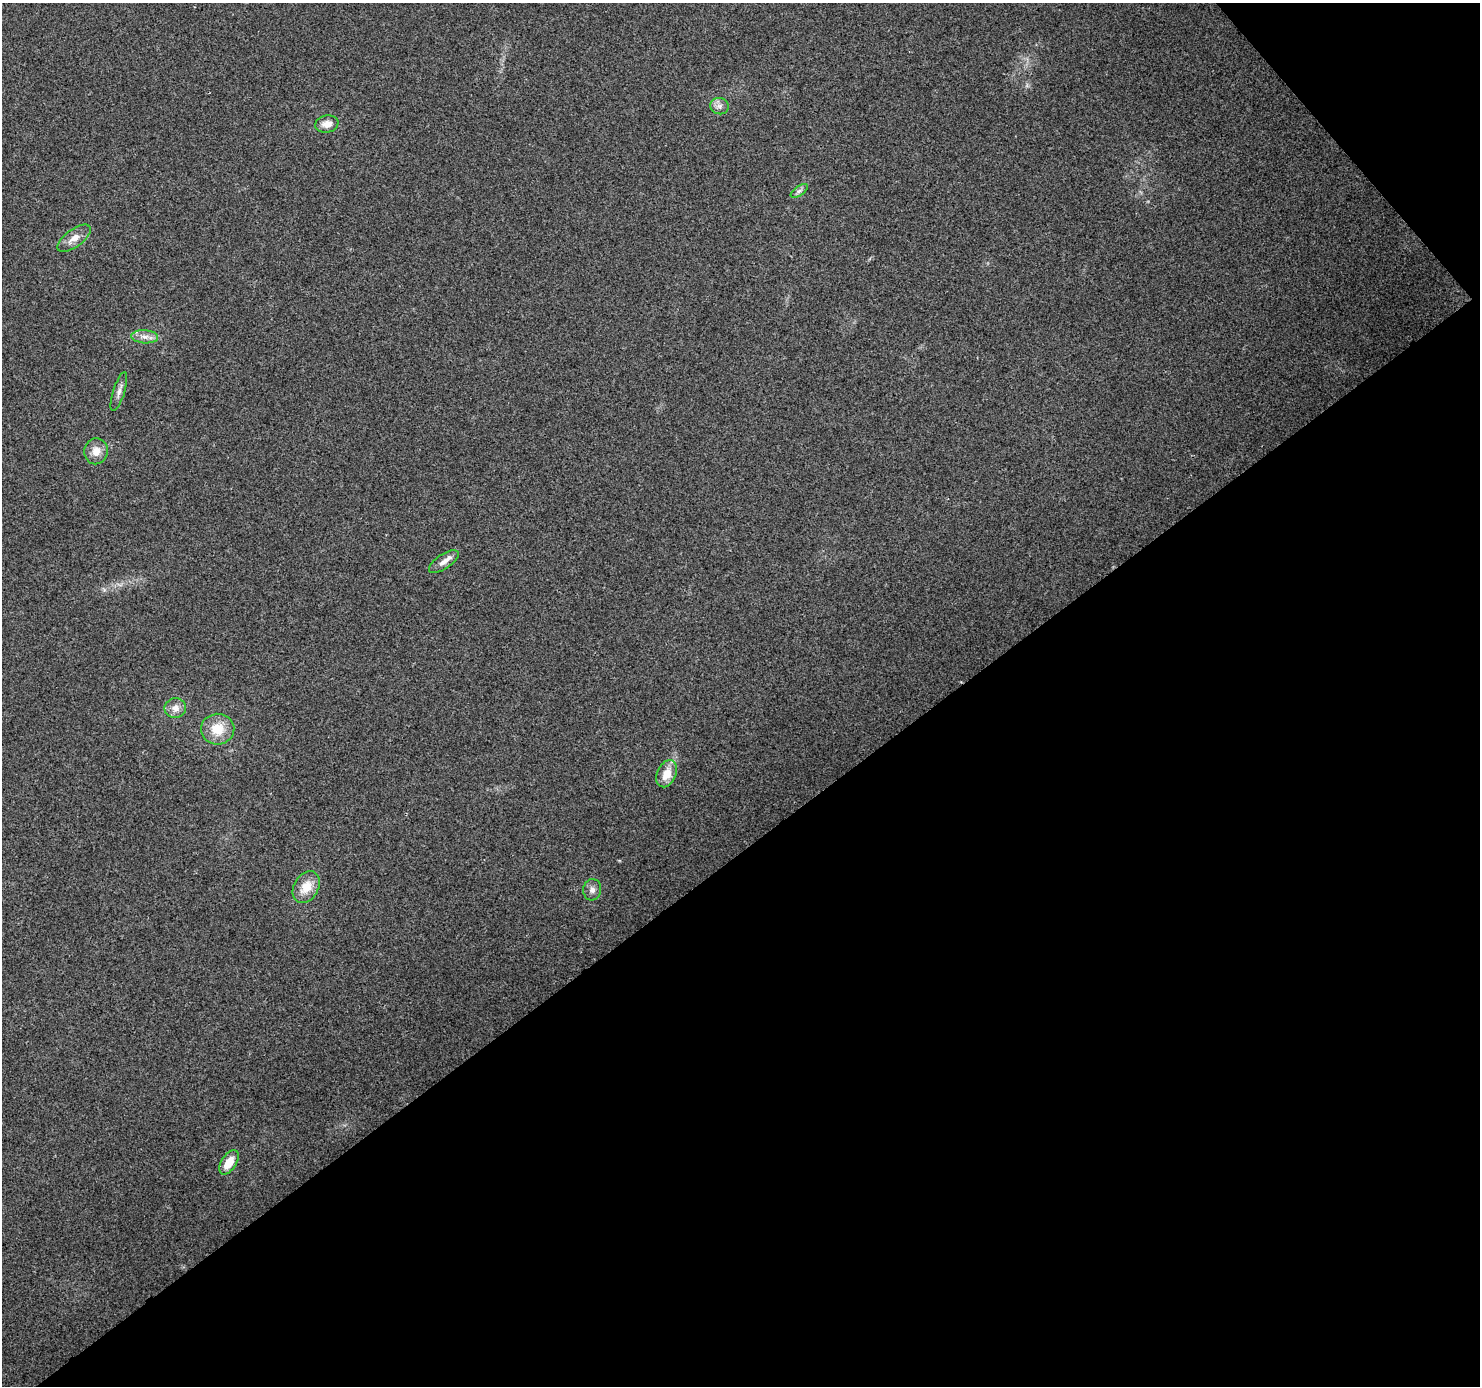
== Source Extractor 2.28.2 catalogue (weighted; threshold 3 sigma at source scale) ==
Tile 12 of 4 x 4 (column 4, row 3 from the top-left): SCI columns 4521-5998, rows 1597-2980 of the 6079 x 6019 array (HDU 1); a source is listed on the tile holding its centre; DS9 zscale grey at full resolution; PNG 1482 x 1388 px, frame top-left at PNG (2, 3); each listed source drawn as its Kron ellipse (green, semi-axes under 4 px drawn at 4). Shown black and unused: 41% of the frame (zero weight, under 3 of 4 exposures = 7% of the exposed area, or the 3 px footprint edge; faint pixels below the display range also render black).
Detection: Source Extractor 2.28.2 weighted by HDU 2 'WHT'; one run over the whole footprint, this tile lists its part. Background 0.0798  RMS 0.0076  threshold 0.0343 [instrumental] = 3 sigma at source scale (4.5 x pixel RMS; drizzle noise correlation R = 1.50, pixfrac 1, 0.0396/0.0396 arcsec/px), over >= 5 px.
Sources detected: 14; all 14 listed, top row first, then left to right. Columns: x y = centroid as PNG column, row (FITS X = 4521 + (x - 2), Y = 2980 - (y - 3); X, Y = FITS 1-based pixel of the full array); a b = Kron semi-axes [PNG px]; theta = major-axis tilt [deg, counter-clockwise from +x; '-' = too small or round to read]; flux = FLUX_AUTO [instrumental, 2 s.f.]
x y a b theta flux
720 106 9 8 - 3.6
327 124 11 8 9 6.7
799 191 10 5 35 2.2
74 238 19 8 36 7.7
145 337 13 6 -4 4.6
119 391 20 5 72 4.2
96 451 13 11 77 8.2
444 562 17 7 34 5.3
175 708 11 10 - 5.6
218 729 16 15 - 17
667 774 14 9 65 11
306 887 17 12 59 13
592 890 11 9 82 4
229 1162 13 7 57 12